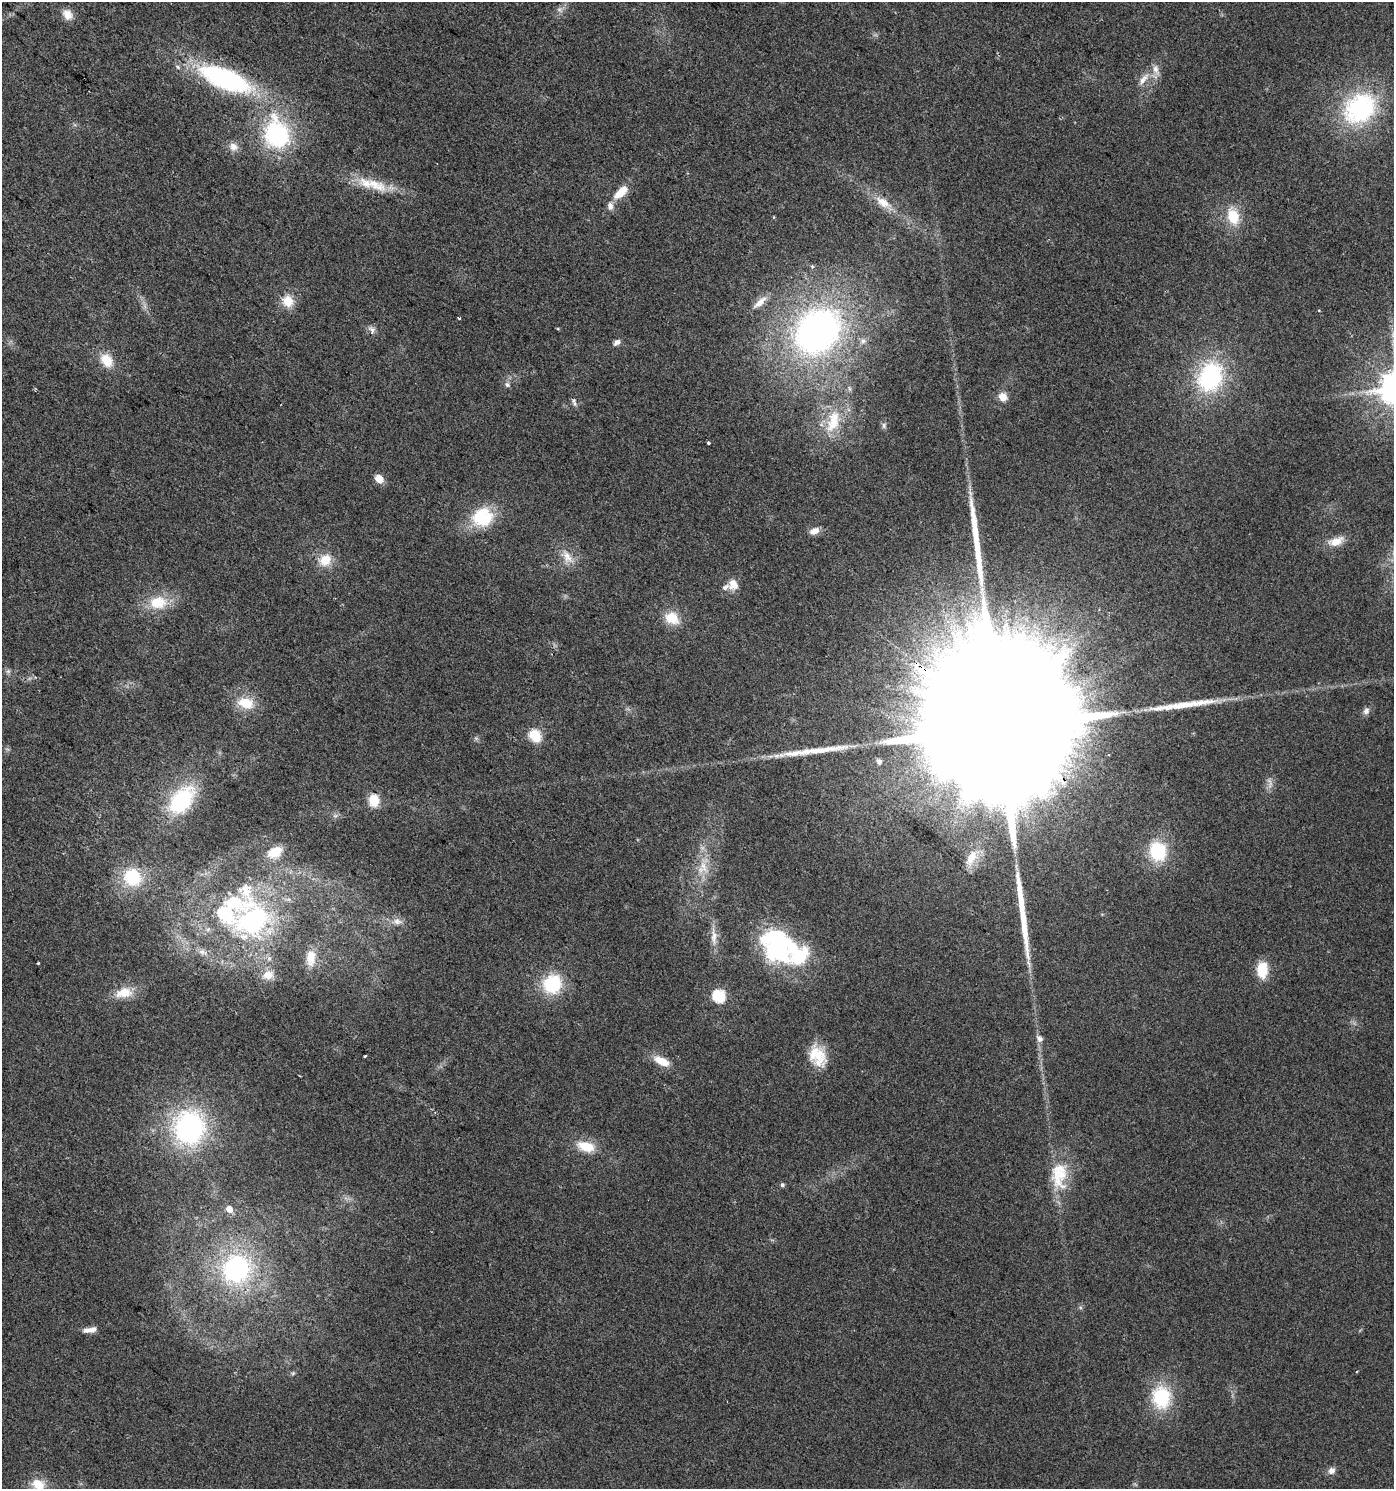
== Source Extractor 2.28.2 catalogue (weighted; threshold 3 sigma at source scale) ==
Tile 11 of 4 x 4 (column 3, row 3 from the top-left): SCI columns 3035-4426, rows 1488-2974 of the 6001 x 5954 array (HDU 1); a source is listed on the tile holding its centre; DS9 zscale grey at full resolution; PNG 1396 x 1491 px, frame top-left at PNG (2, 2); no overlay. Shown black and unused: <1% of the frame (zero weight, under 2 of 3 exposures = <1% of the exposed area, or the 3 px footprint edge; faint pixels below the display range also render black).
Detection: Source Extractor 2.28.2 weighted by HDU 2 'WHT'; one run over the whole footprint, this tile lists its part. Background 0.0242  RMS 0.0061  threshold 0.0276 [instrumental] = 3 sigma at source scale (4.5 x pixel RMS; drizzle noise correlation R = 1.50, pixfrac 1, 0.0396/0.0396 arcsec/px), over >= 5 px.
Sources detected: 93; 1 too faint to see at this stretch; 2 inside a brighter object's white glare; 4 long thin detections or spike segments (spike, bleed or trail) — not listed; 9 inside a brighter listed object's ellipse — not listed separately; the other 77 listed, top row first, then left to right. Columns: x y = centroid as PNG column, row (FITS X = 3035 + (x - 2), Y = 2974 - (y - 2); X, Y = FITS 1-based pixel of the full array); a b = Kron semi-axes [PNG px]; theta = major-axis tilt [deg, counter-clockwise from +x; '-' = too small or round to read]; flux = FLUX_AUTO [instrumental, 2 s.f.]
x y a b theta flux
560 10 9 7 -36 2.4
67 15 14 10 -53 6
225 79 50 18 -22 120
1144 79 20 8 50 5.9
1360 108 44 35 38 80
277 134 30 23 -76 79
233 147 12 11 - 4.7
374 184 45 15 -23 20
621 192 17 8 44 12
883 202 24 12 -33 10
610 206 11 8 -89 3.6
1233 216 20 13 -73 17
288 301 16 14 -59 10
760 302 22 7 41 5.6
1319 310 3 3 - 0.7
459 318 3 3 - 1.3
372 330 12 8 -53 2.9
818 331 57 47 47 220
617 342 10 6 34 2.6
106 360 15 12 -53 12
1210 377 34 27 69 73
507 385 8 7 - 1.9
1003 397 8 7 - 8
574 404 8 5 -82 1.7
833 421 33 16 73 23
884 425 8 6 77 1.6
708 443 3 3 - 1.7
379 479 5 5 - 17
482 517 26 23 22 31
814 531 12 8 22 4.5
1336 541 19 10 20 8.7
567 557 22 11 -59 8.5
325 560 17 15 45 12
733 584 14 12 -80 6.4
158 602 24 16 4 20
672 618 18 15 -30 13
246 703 20 13 -13 16
1366 711 10 8 60 2.6
996 725 119 30 -38 120000
535 736 6 5 - 59
879 761 5 4 - 2
374 800 12 10 -84 13
181 801 30 18 51 60
335 816 7 4 0 1.4
1158 851 19 16 -73 35
275 852 15 10 25 14
971 858 24 11 63 10
703 868 22 17 78 14
132 877 18 16 -50 30
252 920 51 46 32 120
397 921 13 8 -4 4.2
714 937 27 8 -87 7.2
778 950 39 27 -23 73
202 952 13 7 -15 3.3
311 958 23 14 86 11
38 963 3 2 - 0.61
1262 970 19 12 89 14
268 975 14 10 10 7
552 984 18 16 56 39
124 993 24 13 9 12
719 996 6 6 - 76
1039 1038 10 7 -55 2.9
365 1056 3 3 - 0.81
817 1056 27 18 -61 18
662 1061 19 9 -26 11
189 1128 35 32 -88 120
586 1146 23 12 -16 14
1059 1175 40 23 88 27
782 1185 5 5 - 1.4
229 1209 6 5 - 6
236 1269 29 28 - 87
93 1329 13 7 23 3.3
1357 1371 4 2 - 0.46
293 1373 6 4 44 0.96
1161 1397 27 22 -84 37
1332 1471 9 8 - 3.2
38 1484 17 13 -11 12
Overlapping masked pixels (flux is a lower limit): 1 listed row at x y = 996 725
Isophote crosses this tile's border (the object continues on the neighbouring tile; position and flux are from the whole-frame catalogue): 1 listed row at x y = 38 1484